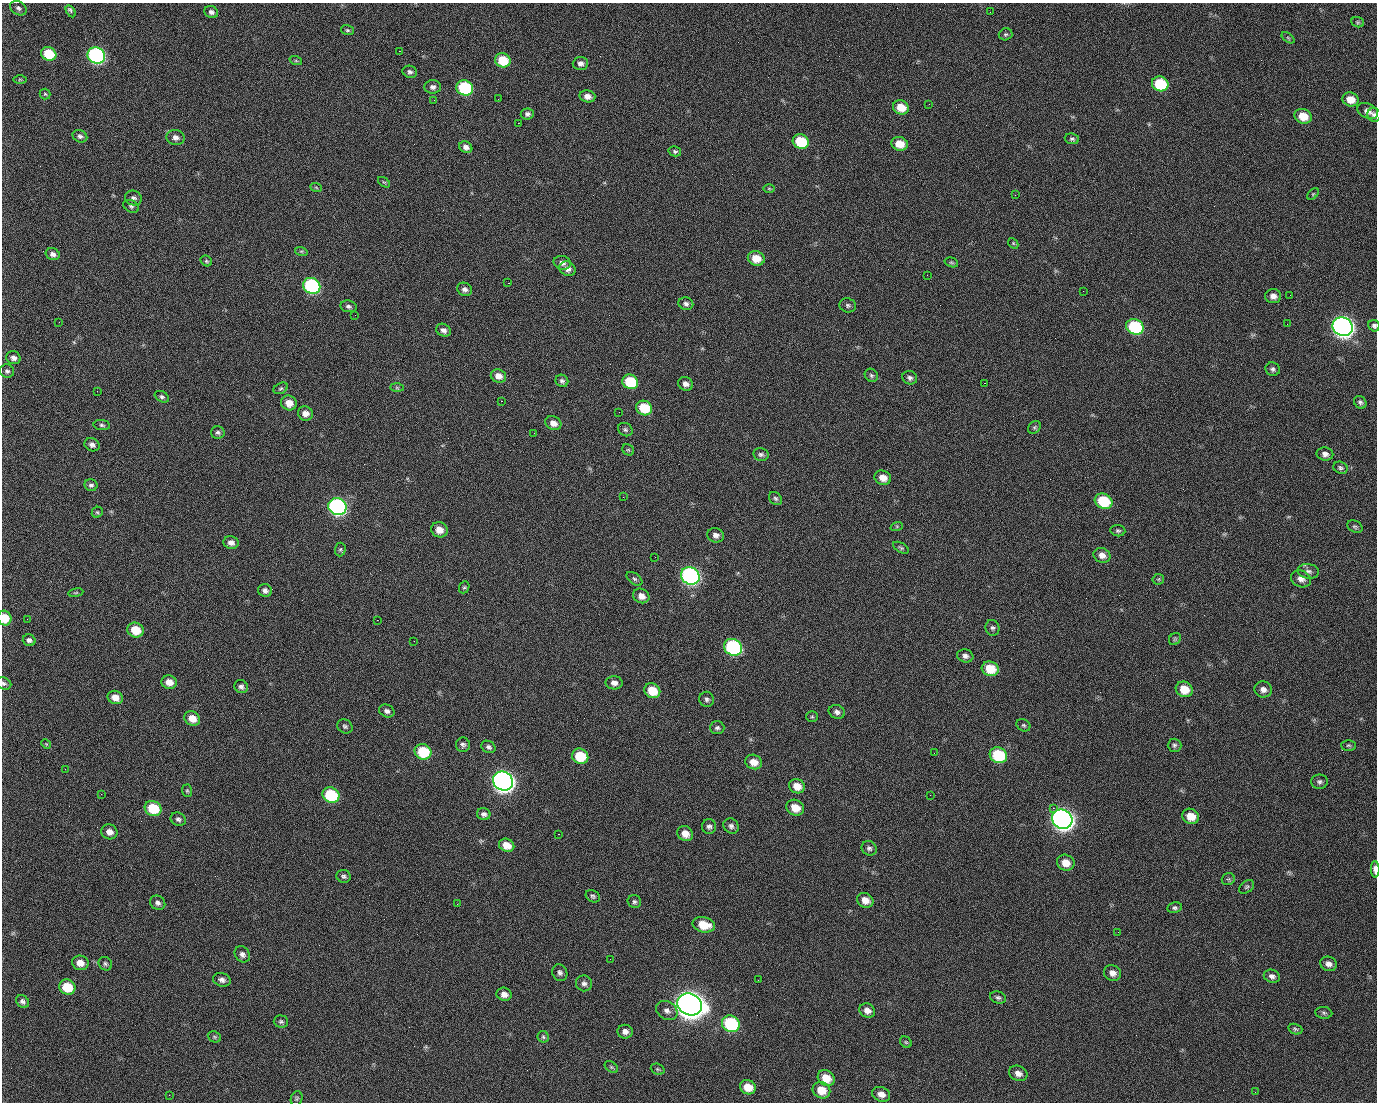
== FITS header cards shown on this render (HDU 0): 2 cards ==
NAXIS1  =                 1375 / length of data axis 1
NAXIS2  =                 1100 / length of data axis 2

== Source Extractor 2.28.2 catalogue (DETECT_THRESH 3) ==
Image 1375 x 1100 px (HDU 0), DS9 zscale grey, 1 PNG px = 1 image px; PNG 1379 x 1104 px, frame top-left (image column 1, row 1100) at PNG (2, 3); each listed source drawn as its Kron ellipse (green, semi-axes under 4 px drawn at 4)
Background 1480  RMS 30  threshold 91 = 3 sigma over >= 5 px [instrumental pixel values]
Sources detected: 235; all 235 listed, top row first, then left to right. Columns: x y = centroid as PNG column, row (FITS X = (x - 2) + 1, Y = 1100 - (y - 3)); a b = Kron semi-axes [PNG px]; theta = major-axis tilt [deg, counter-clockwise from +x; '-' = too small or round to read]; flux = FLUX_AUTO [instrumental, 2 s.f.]
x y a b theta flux
18 8 9 6 -32 6.0e+03
71 11 6 3 -59 7.3e+03
211 12 7 6 - 6.8e+03
990 12 2 2 - 1.1e+03
1358 22 6 5 - 2.9e+03
347 30 6 5 - 3.5e+03
1005 34 7 6 - 3.9e+03
1288 38 7 4 -37 2.9e+03
399 51 2 2 - 2.2e+04
49 54 8 6 -25 7.2e+04
96 55 9 8 - 5.0e+05
503 60 8 7 - 5.7e+04
296 61 6 4 -19 2.8e+03
580 64 8 6 2 8.4e+03
410 72 7 6 - 5.5e+03
20 79 7 4 0 2.5e+03
1160 84 8 7 - 1.0e+05
433 87 8 7 - 7.5e+03
465 88 8 7 - 1.7e+05
45 94 5 5 - 3.1e+03
587 96 8 6 -14 1.3e+04
498 99 2 2 - 1.2e+03
1351 99 8 7 - 2.5e+04
434 100 2 2 - 4.3e+03
929 104 2 2 - 8.0e+02
901 107 8 7 - 3.5e+04
1368 111 11 7 -24 1.1e+04
527 114 7 5 6 6.3e+03
1374 115 7 6 - 5.6e+03
1303 116 9 7 -19 3.5e+04
518 123 2 2 - 2.6e+04
80 136 7 6 - 6.0e+03
175 137 9 7 -10 1.1e+04
1072 139 7 5 -8 4.5e+03
801 142 8 7 - 9.0e+04
900 144 8 7 - 3.1e+04
466 147 7 5 -30 9.1e+03
675 151 6 5 - 3.9e+03
384 182 7 3 -35 2.6e+03
316 187 6 3 -20 2.3e+03
769 188 6 4 -1 2.7e+03
1313 194 7 4 45 2.9e+03
1015 195 2 2 - 7.3e+03
133 198 8 7 - 7.1e+03
131 206 8 6 -28 4.8e+03
1013 243 6 4 -47 2.6e+03
301 251 6 4 -18 3.4e+03
53 254 7 6 - 8.2e+03
756 258 8 7 - 3.2e+04
206 261 6 5 - 3.3e+03
951 262 7 4 -17 3.1e+03
562 263 8 7 - 9.8e+03
568 269 8 7 - 1.0e+04
927 275 2 2 - 1.0e+03
508 283 2 2 - 5.7e+04
312 286 9 7 -31 3.1e+05
465 289 8 6 -25 7.9e+03
1083 291 2 2 - 3.3e+03
1290 295 2 2 - 2.0e+03
1273 296 8 7 - 1.1e+04
686 304 7 6 - 6.5e+03
848 305 8 7 - 4.8e+03
348 306 8 6 -8 5.8e+03
355 315 2 2 - 9.1e+02
59 322 3 2 - 1.5e+03
1287 324 2 2 - 1.2e+03
1374 326 6 5 - 4.6e+03
1135 327 9 7 -26 1.8e+05
1343 327 10 9 - 1.4e+06
443 330 7 6 - 8.7e+03
13 358 7 6 - 8.5e+03
1273 369 7 6 - 5.6e+03
7 371 7 6 - 5.0e+03
871 375 7 6 - 4.5e+03
498 376 8 6 -22 1.5e+04
910 378 7 6 - 6.5e+03
562 381 6 6 - 5.8e+03
630 382 8 7 - 9.0e+04
984 383 2 2 - 2.0e+04
686 384 8 6 -26 1.1e+04
281 388 7 5 29 3.9e+03
397 388 7 4 -1 2.9e+03
97 391 2 2 - 1.5e+03
162 397 7 5 -30 4.8e+03
501 401 3 2 - 5.8e+04
1360 402 7 5 -49 4.8e+03
289 403 8 7 - 2.0e+04
644 408 8 7 - 6.7e+04
619 412 2 2 - 8.1e+02
305 413 7 7 - 1.4e+04
553 423 8 6 -26 1.5e+04
102 425 8 5 -9 4.4e+03
1034 427 7 5 45 3.9e+03
625 430 7 6 - 4.6e+03
218 432 7 6 - 5.0e+03
534 433 2 2 - 9.6e+02
92 445 8 6 -26 7.8e+03
628 450 6 5 - 3.1e+03
1325 454 8 6 -10 9.3e+03
761 455 7 6 - 5.3e+03
1341 468 7 6 - 4.7e+03
883 478 8 7 - 2.0e+04
91 485 6 6 - 5.5e+03
623 497 2 2 - 3.3e+03
775 498 7 5 -44 4.7e+03
1103 501 9 7 -27 8.8e+04
337 507 9 8 - 5.5e+05
97 512 6 5 - 3.1e+03
897 526 6 4 18 2.3e+03
1355 527 8 5 -24 4.5e+03
439 530 8 7 - 2.1e+04
1118 531 7 5 -8 4.5e+03
716 535 8 7 - 9.4e+03
231 543 8 6 -12 1.0e+04
901 548 9 4 -29 3.9e+03
340 549 7 5 87 3.6e+03
1102 555 9 7 -22 1.3e+04
655 557 2 2 - 8.2e+02
1308 571 11 7 -8 8.2e+03
690 576 10 8 -30 6.6e+05
634 579 9 5 -37 4.7e+03
1158 579 6 5 - 3.1e+03
1301 579 10 8 -25 1.3e+04
464 587 6 5 - 3.4e+03
265 590 7 6 - 7.7e+03
76 593 7 3 9 2.8e+03
641 596 8 7 - 1.3e+04
5 618 7 6 - 3.9e+04
27 619 2 2 - 4.3e+03
377 620 2 2 - 1.2e+04
992 628 8 7 - 5.5e+03
135 630 8 7 - 3.9e+04
1175 639 6 5 - 3.4e+03
29 640 6 5 - 6.4e+03
414 641 2 2 - 8.8e+02
733 647 9 8 - 3.1e+05
965 656 8 6 -16 7.5e+03
990 669 8 7 - 4.4e+04
169 682 8 6 -13 1.9e+04
4 683 8 6 -22 4.8e+03
614 683 8 6 -2 1.1e+04
241 687 7 6 - 6.3e+03
1184 689 9 7 -27 3.7e+04
1263 689 9 8 - 1.1e+04
652 691 8 7 - 4.3e+04
115 697 8 6 -23 1.9e+04
707 699 7 7 - 5.6e+03
387 711 8 6 -25 7.7e+03
837 712 8 6 -23 7.6e+03
812 717 6 5 - 3.1e+03
192 718 8 7 - 2.1e+04
1023 725 7 5 -30 3.8e+03
345 726 8 6 -32 4.4e+03
717 728 7 6 - 5.6e+03
46 744 5 4 - 2.1e+03
463 745 7 7 - 6.2e+03
1174 745 7 6 - 4.5e+03
1348 745 7 5 0 3.3e+03
488 747 7 5 -30 6.2e+03
423 752 8 7 - 9.3e+04
934 753 2 2 - 1.8e+03
998 755 9 7 -29 1.1e+05
580 756 8 7 - 6.9e+04
754 762 8 7 - 2.1e+04
65 769 3 2 - 2.2e+03
503 781 10 9 - 1.5e+06
1319 782 8 7 - 5.9e+03
797 786 8 7 - 2.3e+04
187 791 6 5 - 3.0e+03
101 794 2 2 - 2.7e+03
331 795 8 7 - 1.3e+05
930 795 2 2 - 8.1e+03
153 808 8 7 - 7.1e+04
795 808 9 7 -27 2.8e+04
1053 808 2 2 - 1.7e+04
484 814 6 6 - 6.8e+03
1191 816 8 7 - 3.0e+04
178 819 8 6 -23 5.7e+03
1062 819 10 9 - 1.4e+06
709 826 7 7 - 6.6e+03
731 826 8 7 - 7.0e+03
109 832 8 7 - 1.2e+04
558 834 2 2 - 1.5e+03
685 834 8 7 - 1.9e+04
507 845 8 6 -23 2.4e+04
869 848 8 7 - 5.9e+03
1066 863 9 7 -28 2.3e+04
1375 869 8 3 -87 1.3e+04
344 876 7 6 - 5.0e+03
1228 879 6 6 - 3.6e+03
1247 887 8 5 39 4.3e+03
593 896 7 5 -31 4.3e+03
865 900 8 7 - 1.9e+04
634 902 7 6 - 4.8e+03
158 903 8 6 -34 7.0e+03
457 904 3 2 - 2.0e+03
1175 908 7 5 10 4.7e+03
704 925 11 7 -13 4.1e+04
1118 932 2 2 - 2.6e+03
242 954 9 7 -50 8.3e+03
610 959 2 2 - 2.5e+03
80 963 8 7 - 1.8e+04
105 964 7 6 - 4.7e+03
1328 964 8 7 - 1.0e+04
560 973 9 7 -65 6.8e+03
1112 973 9 7 -22 1.3e+04
1272 976 8 6 -21 7.6e+03
222 980 9 6 -18 9.0e+03
758 980 3 2 - 2.3e+03
584 983 8 8 - 7.5e+03
67 987 8 7 - 5.7e+04
504 994 7 6 - 1.2e+04
998 997 8 6 -20 5.2e+03
23 1001 7 5 -42 6.2e+03
690 1004 12 10 -27 3.2e+06
667 1011 11 8 -34 1.1e+04
867 1011 8 7 - 1.3e+04
1324 1013 8 6 -8 4.4e+03
281 1022 7 6 - 4.3e+03
731 1024 9 8 - 1.8e+05
1295 1029 7 5 -18 3.8e+03
625 1032 7 7 - 1.0e+04
214 1037 7 5 -22 3.2e+03
543 1037 6 5 - 3.6e+03
906 1042 6 5 - 3.0e+03
611 1067 7 5 -36 3.6e+03
658 1069 7 5 -20 3.5e+03
1018 1073 9 7 -22 1.1e+04
826 1078 9 7 -36 3.5e+04
748 1087 8 7 - 2.9e+04
821 1090 9 8 - 3.5e+04
1255 1092 2 2 - 1.0e+03
881 1094 9 7 -21 1.4e+04
169 1095 2 2 - 5.8e+03
297 1099 7 5 72 3.3e+03
At the frame edge (FLAGS 8, measured only in part): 4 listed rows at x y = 1374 326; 5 618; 4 683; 1375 869